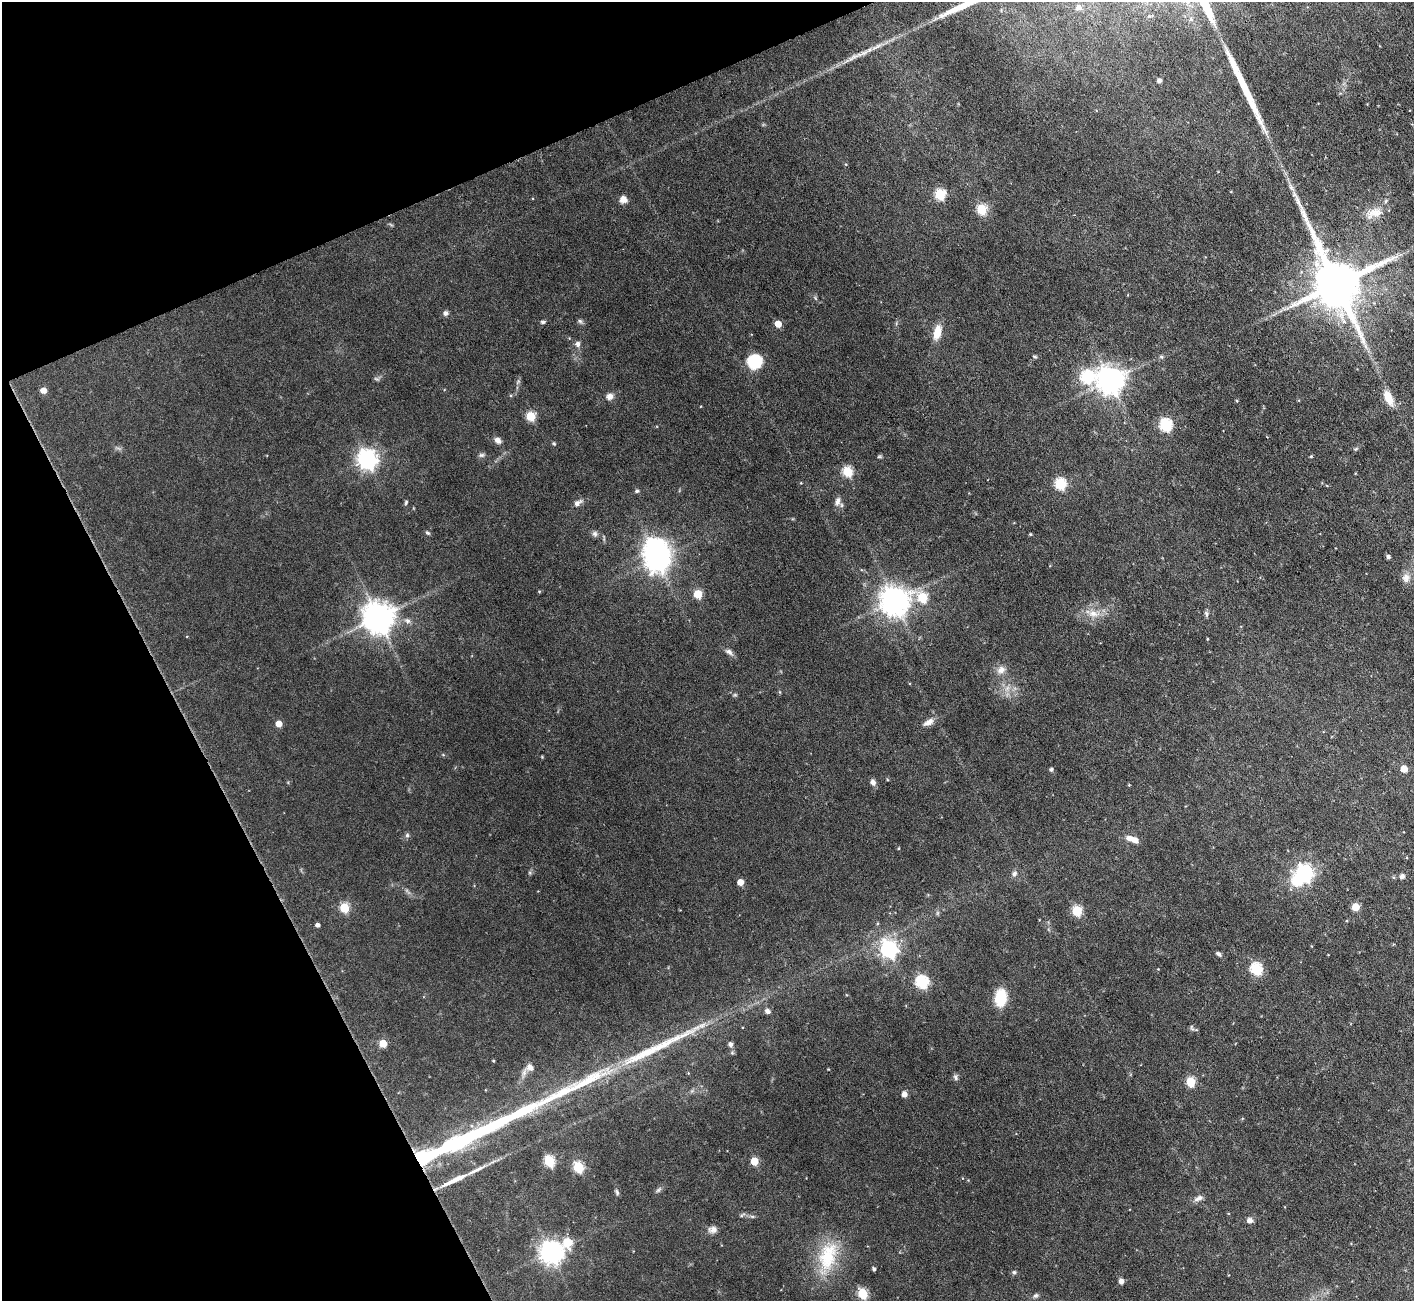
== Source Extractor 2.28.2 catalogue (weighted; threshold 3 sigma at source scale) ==
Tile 5 of 4 x 4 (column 1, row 2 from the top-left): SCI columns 1-1412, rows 2885-4183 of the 5647 x 5633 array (HDU 1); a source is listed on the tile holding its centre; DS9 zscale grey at full resolution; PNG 1416 x 1303 px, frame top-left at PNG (2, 2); no overlay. Shown black and unused: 21% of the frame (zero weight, under 3 of 6 exposures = <1% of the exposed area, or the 3 px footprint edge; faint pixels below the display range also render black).
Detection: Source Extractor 2.28.2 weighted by HDU 2 'WHT'; one run over the whole footprint, this tile lists its part. Background 0.0568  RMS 0.0038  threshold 0.0157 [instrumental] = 3 sigma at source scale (4.09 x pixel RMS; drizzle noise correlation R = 1.36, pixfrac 0.8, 0.05/0.05 arcsec/px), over >= 5 px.
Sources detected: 110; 1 inside a brighter object's white glare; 3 long thin detections or spike segments (spike, bleed or trail) — not listed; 3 inside a brighter listed object's ellipse — not listed separately; the other 103 listed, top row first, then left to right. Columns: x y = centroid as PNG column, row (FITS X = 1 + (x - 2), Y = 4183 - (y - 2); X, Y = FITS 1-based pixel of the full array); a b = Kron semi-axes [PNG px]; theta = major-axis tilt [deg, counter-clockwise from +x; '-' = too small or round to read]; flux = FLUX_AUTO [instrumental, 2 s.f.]
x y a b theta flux
1078 7 10 8 23 1.7
1191 19 6 6 - 0.77
1159 80 6 5 - 0.89
940 194 6 5 - 24
623 199 8 7 - 2.4
982 209 5 5 - 21
1375 212 21 12 11 4.5
1336 284 17 14 -64 1800
445 313 7 6 - 0.98
580 321 7 4 -44 0.67
543 322 6 5 - 0.6
778 324 5 5 - 4.2
937 332 14 7 77 5.4
578 344 8 6 89 1.1
1161 356 6 4 -1 0.5
1035 357 6 3 -18 0.38
755 361 15 14 - 12
1086 377 7 7 - 35
1110 380 8 8 - 420
43 390 5 5 - 2.8
609 396 8 8 - 1.7
1388 398 17 8 -65 5.2
531 416 5 5 - 17
1166 425 6 6 - 40
498 440 8 7 - 1.5
554 444 5 4 - 0.42
1356 448 6 4 21 0.44
481 455 8 6 15 0.77
1311 456 4 4 - 0.37
879 457 6 4 1 0.43
367 459 7 7 - 190
848 472 5 5 - 22
1060 484 6 5 - 31
637 491 6 5 - 0.58
838 501 12 7 75 1.7
406 502 7 4 72 0.48
577 503 11 7 35 1.5
427 533 6 4 -21 0.52
595 534 8 7 - 1
1030 534 4 3 - 0.34
1388 557 4 4 - 0.98
657 559 8 7 - 280
1406 578 11 10 - 2.2
539 591 5 3 - 0.28
698 594 5 5 - 12
922 597 7 5 -39 21
895 601 9 8 - 460
1093 614 13 9 -13 3.1
1206 614 8 5 -71 0.75
378 617 9 9 - 610
1207 639 4 3 - 0.27
729 652 11 6 -37 1.3
1001 670 12 10 37 2.4
735 695 6 4 -18 0.49
929 722 14 7 27 2.1
279 724 5 5 - 3.8
1051 769 4 4 - 0.81
1404 769 5 5 - 5.6
873 782 8 6 -63 1.3
407 835 6 5 - 0.69
1130 838 10 7 -28 2.2
898 848 4 3 - 0.28
1304 873 9 7 48 120
1014 874 7 6 - 1
1402 876 6 6 - 0.93
740 882 5 5 - 3.8
1355 907 5 5 - 8
344 908 5 5 - 18
1077 911 5 5 - 21
317 925 4 4 - 1.1
889 949 7 6 - 110
1219 954 8 4 -39 0.81
1256 969 6 6 - 36
922 982 6 6 - 44
1001 998 15 10 84 11
767 1011 7 5 -33 1.2
1192 1028 8 3 -45 0.49
383 1043 5 5 - 7.9
730 1044 7 6 - 0.93
493 1061 3 3 - 0.32
530 1068 10 8 -31 1.9
955 1077 9 5 -84 0.84
1190 1082 5 5 - 16
904 1094 7 6 - 1.4
426 1157 23 8 24 40
549 1161 6 5 - 27
754 1161 5 5 - 8.7
578 1167 6 5 - 22
454 1180 29 5 26 6.3
658 1190 7 4 45 0.67
617 1192 8 4 -66 0.63
1199 1198 12 6 22 1.5
752 1216 6 4 -18 0.53
1250 1220 7 6 - 1.5
713 1230 11 8 3 1.7
567 1242 13 10 66 6.7
551 1252 8 7 - 270
828 1256 42 23 75 18
874 1269 4 3 - 0.71
1014 1272 5 5 - 0.53
1121 1281 5 5 - 1.8
863 1294 5 5 - 22
1036 1295 7 6 - 0.71
Overlapping masked pixels (flux is a lower limit): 1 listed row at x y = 426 1157